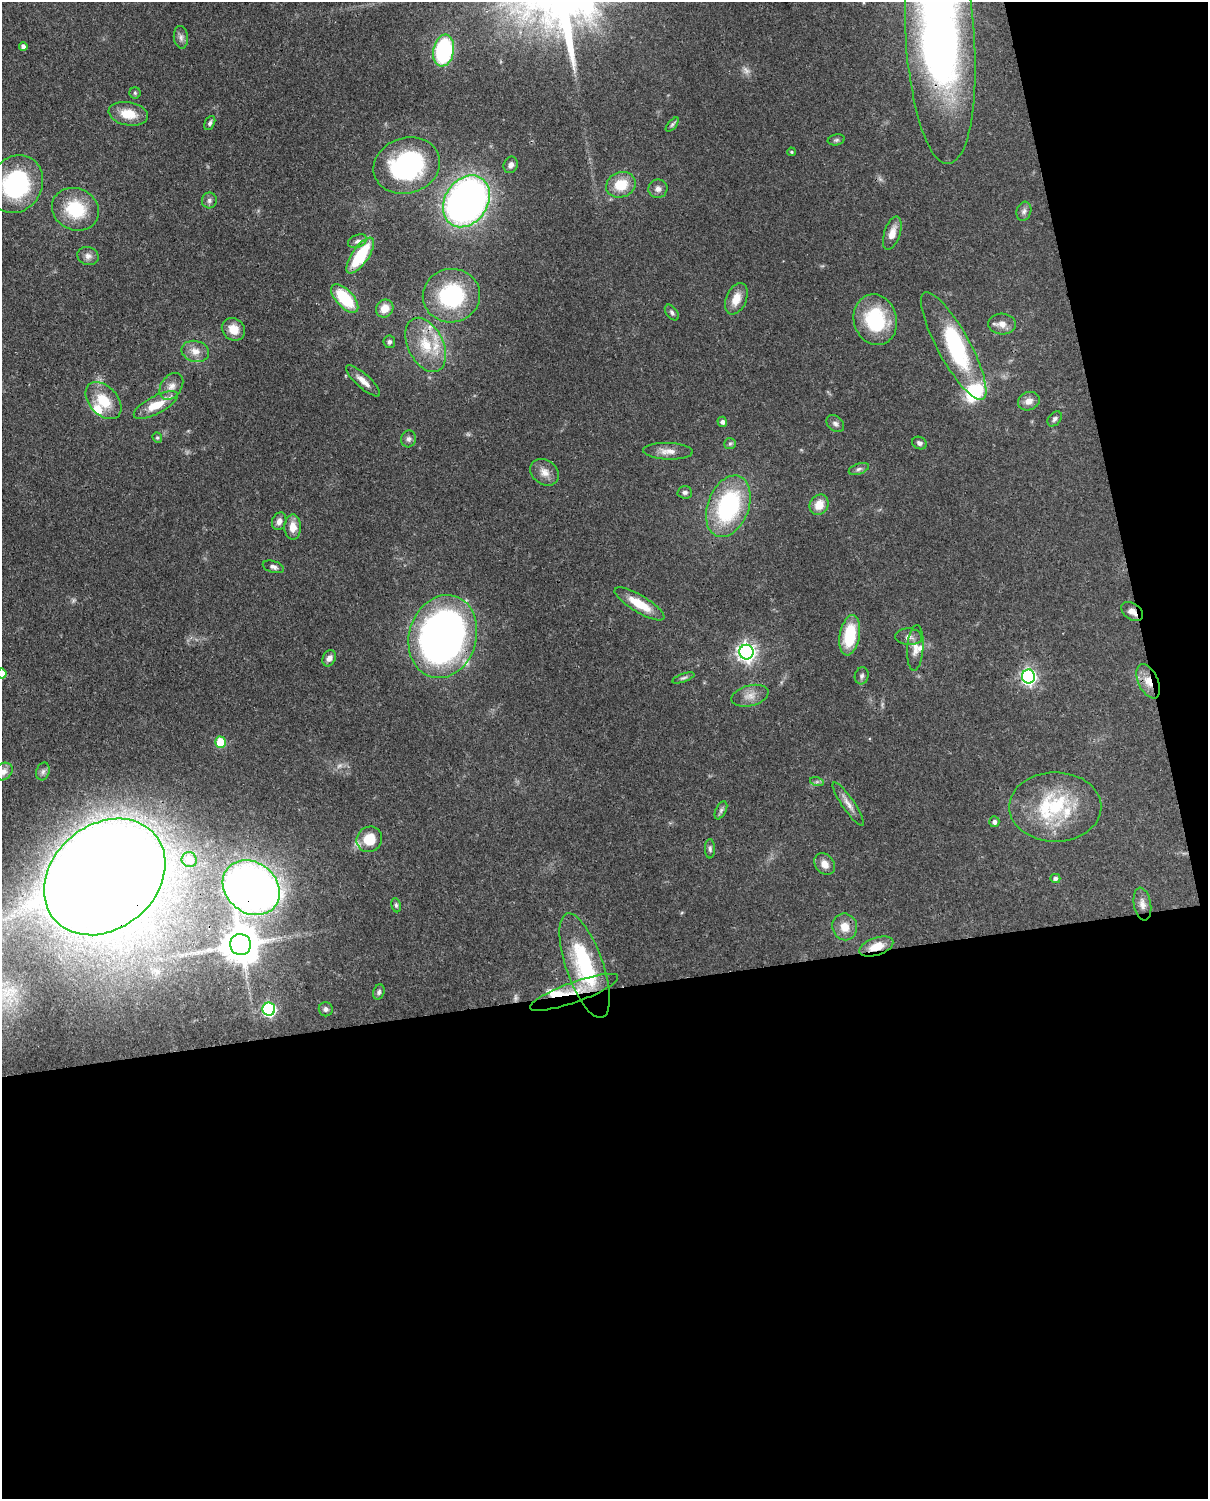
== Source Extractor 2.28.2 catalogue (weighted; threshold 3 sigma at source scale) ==
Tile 12 of 4 x 3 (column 4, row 3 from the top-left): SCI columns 3706-4911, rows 154-1650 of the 5000 x 4909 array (HDU 1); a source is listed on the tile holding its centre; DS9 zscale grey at full resolution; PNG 1210 x 1501 px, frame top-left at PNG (2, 2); each listed source drawn as its Kron ellipse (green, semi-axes under 4 px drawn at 4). Shown black and unused: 39% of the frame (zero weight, under 3 of 4 exposures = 7% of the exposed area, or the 3 px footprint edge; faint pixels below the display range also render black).
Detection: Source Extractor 2.28.2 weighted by HDU 2 'WHT'; one run over the whole footprint, this tile lists its part. Background 0.0858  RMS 0.0039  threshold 0.0177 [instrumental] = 3 sigma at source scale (4.5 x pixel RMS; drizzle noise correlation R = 1.50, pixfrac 1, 0.05/0.05 arcsec/px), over >= 5 px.
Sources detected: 107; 3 too faint to see at this stretch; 1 inside a brighter object's white glare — neither listed nor drawn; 8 inside a brighter listed object's ellipse — not listed separately; the other 95 listed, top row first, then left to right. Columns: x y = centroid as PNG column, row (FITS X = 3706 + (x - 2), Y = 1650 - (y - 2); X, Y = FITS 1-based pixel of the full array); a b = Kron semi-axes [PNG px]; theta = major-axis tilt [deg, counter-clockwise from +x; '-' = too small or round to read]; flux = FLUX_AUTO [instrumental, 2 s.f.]
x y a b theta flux
181 37 11 7 -83 1.6
940 41 123 34 -86 260
23 46 4 4 - 1.5
444 51 16 10 80 44
135 93 5 5 - 0.57
128 114 20 11 -11 8.1
210 123 7 5 64 0.97
672 125 9 4 48 0.77
836 140 8 5 10 0.82
791 152 4 3 - 0.48
407 165 34 27 17 59
511 165 8 7 - 1.7
16 184 30 26 58 47
621 185 15 12 21 10
658 189 9 9 - 1.9
209 200 8 7 - 1.3
466 201 28 21 57 210
75 209 24 21 -25 19
1024 211 9 7 72 1.4
892 233 17 8 72 4.3
357 241 10 6 21 1.4
88 256 11 9 -19 2.1
360 256 21 8 55 20
451 296 29 27 7 37
345 298 18 8 -48 19
736 299 16 10 67 5.6
385 308 9 8 - 4.9
672 312 9 5 -52 0.95
875 320 26 21 -74 27
1002 324 14 10 -4 3.1
233 329 12 10 -41 5
389 342 6 6 - 0.97
426 345 29 17 -64 14
954 346 61 16 -61 38
195 351 14 10 -13 3.9
363 381 22 7 -42 3.6
171 386 15 10 56 3.3
104 401 21 14 -47 11
1029 401 11 9 18 2.8
156 405 24 9 28 8.9
1055 419 8 6 50 1.1
722 422 5 5 - 1.2
835 424 10 7 -41 1.4
157 438 5 4 - 0.51
409 439 8 7 - 1.3
919 443 7 6 - 1.3
730 444 6 5 - 0.75
668 451 25 8 -2 4
859 469 10 5 19 1.2
545 472 15 12 -37 3.7
685 492 7 6 - 1
819 505 11 9 58 5.5
728 506 32 20 69 48
279 521 9 7 69 2.1
293 527 12 8 90 4.1
273 567 11 6 -17 1.4
639 604 28 8 -31 9.5
1132 611 12 8 -35 2.6
850 635 20 10 80 18
443 637 42 33 73 180
909 637 13 8 -5 2.3
915 648 23 8 86 3.8
746 652 7 7 - 180
329 658 8 6 65 2
2 674 5 4 - 4.5
862 676 8 6 73 1.1
1028 676 7 6 - 100
683 678 12 4 19 0.94
1148 681 18 10 -65 5.8
750 696 19 10 15 3.9
220 742 5 5 - 16
43 771 9 6 74 1.3
3 772 10 8 44 2.4
817 782 7 4 -18 0.75
848 804 26 6 -56 3
1055 807 46 34 1 34
721 810 10 5 63 1.1
994 822 5 5 - 1.3
369 839 13 12 - 8.4
710 849 9 5 -89 0.92
189 860 8 7 - 6.6
825 864 12 9 -52 3.4
105 877 66 52 40 1700
1055 878 5 4 - 1.2
251 888 31 25 -39 280
1142 904 16 8 -80 2.7
396 905 7 5 -81 0.79
845 927 13 12 - 5.4
240 945 10 10 - 1100
876 946 17 9 19 7
585 966 55 18 -71 39
379 992 8 5 72 0.98
574 992 47 10 20 12
269 1009 6 6 - 65
326 1009 7 7 - 1.2
Overlapping masked pixels (flux is a lower limit): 8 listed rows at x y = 940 41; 1132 611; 443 637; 1148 681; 105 877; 251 888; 876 946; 574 992
Isophote crosses this tile's border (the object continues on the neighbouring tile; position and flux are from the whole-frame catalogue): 3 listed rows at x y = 940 41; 2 674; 3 772